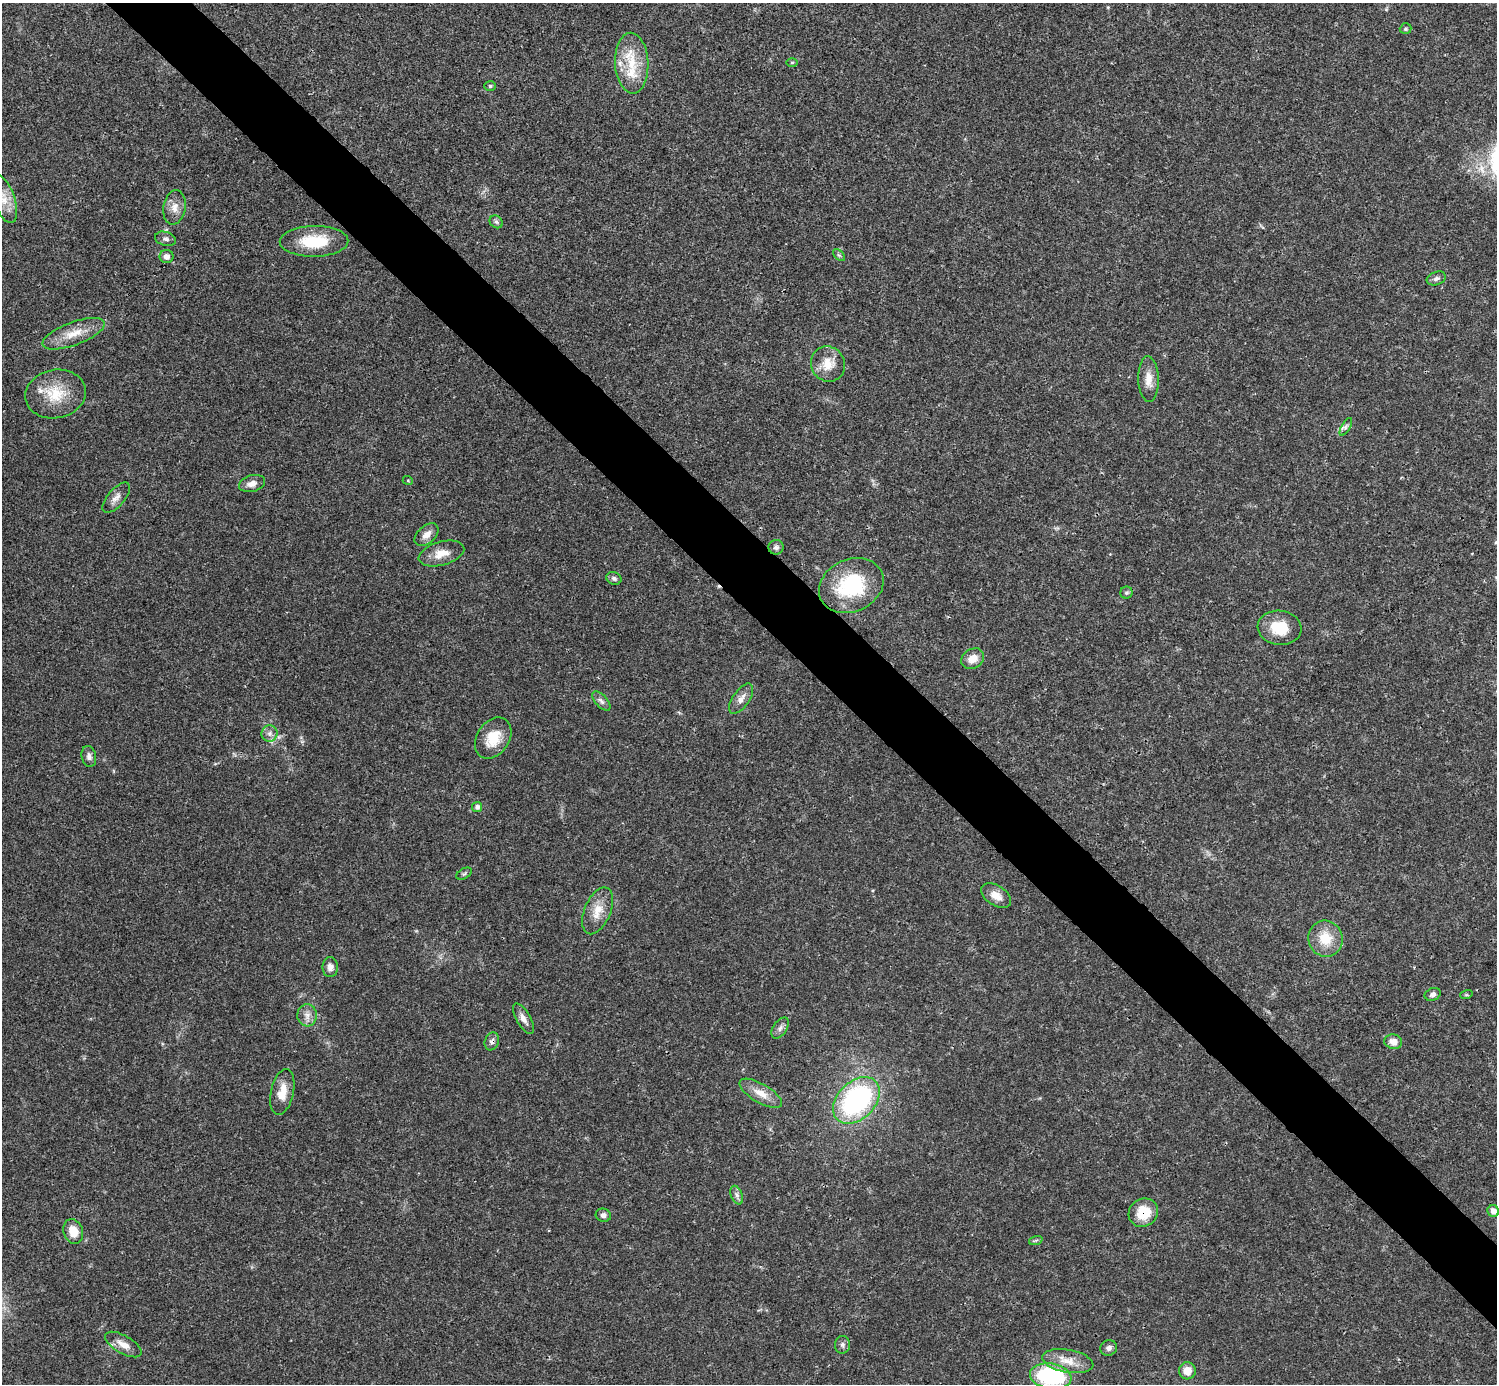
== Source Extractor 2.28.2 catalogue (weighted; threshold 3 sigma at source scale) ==
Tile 6 of 4 x 4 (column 2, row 2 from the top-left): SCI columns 1495-2989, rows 2920-4301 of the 5981 x 5981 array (HDU 1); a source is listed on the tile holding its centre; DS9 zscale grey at full resolution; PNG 1499 x 1386 px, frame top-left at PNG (2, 3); each listed source drawn as its Kron ellipse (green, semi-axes under 4 px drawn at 4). Shown black and unused: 5% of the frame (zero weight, under 3 of 4 exposures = <1% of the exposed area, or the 3 px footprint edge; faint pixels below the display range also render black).
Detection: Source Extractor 2.28.2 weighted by HDU 2 'WHT'; one run over the whole footprint, this tile lists its part. Background 0.0211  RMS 0.0023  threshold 0.0102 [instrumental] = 3 sigma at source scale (4.5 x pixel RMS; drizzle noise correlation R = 1.50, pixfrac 1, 0.05/0.05 arcsec/px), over >= 5 px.
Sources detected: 64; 1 cosmic-ray / hot-pixel residue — neither listed nor drawn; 2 inside a brighter listed object's ellipse — not listed separately; the other 61 listed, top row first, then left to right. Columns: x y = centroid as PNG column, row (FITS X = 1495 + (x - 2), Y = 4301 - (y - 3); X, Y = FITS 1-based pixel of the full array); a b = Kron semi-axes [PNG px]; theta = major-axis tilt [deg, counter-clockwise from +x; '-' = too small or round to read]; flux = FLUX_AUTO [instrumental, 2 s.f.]
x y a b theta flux
1406 29 6 5 - 0.35
632 63 30 16 -88 7.6
792 63 5 3 - 0.24
490 86 6 5 - 0.38
3 198 26 11 -69 3.9
174 207 17 11 81 2.4
496 222 7 6 - 0.6
165 239 11 7 -15 0.77
314 241 34 15 1 9.7
839 255 7 4 -44 0.41
167 257 7 6 - 1.1
1436 278 10 6 20 0.76
74 334 33 11 20 4.7
828 364 18 16 -58 4
1148 379 23 10 -88 2.8
55 394 30 24 10 8.1
1346 427 10 4 61 0.52
408 481 5 3 - 0.19
252 483 13 8 16 1.5
116 498 18 8 49 1.6
426 535 14 8 42 1.8
776 547 7 7 - 0.68
441 553 23 11 15 3.2
614 578 8 6 -24 0.66
851 585 33 26 24 18
1126 593 6 6 - 0.46
1279 628 22 17 -7 6.4
973 659 12 9 31 2.6
741 699 17 8 56 1.7
601 701 12 6 -47 0.88
270 733 8 8 - 0.98
493 738 22 16 56 5.8
89 756 11 7 -79 0.96
477 807 5 5 - 0.84
464 874 8 5 31 0.43
996 895 17 10 -34 2.4
598 911 25 13 67 4
1325 939 18 17 - 5.7
330 967 10 7 89 1.3
1433 994 8 6 23 0.73
1466 995 6 4 17 0.29
307 1015 11 9 87 1.6
523 1019 17 7 -60 1.5
780 1028 12 6 56 0.96
492 1041 9 7 70 0.79
1393 1042 9 7 -12 1.9
282 1092 23 11 78 3.6
761 1093 24 9 -31 3.2
856 1100 27 18 45 39
737 1195 10 6 -69 0.84
1493 1211 6 5 - 1.5
1143 1213 15 13 35 5.4
603 1215 8 6 -16 0.87
73 1231 12 9 -73 3.6
1036 1240 7 4 19 0.41
123 1345 20 9 -30 2.5
842 1345 9 7 86 0.78
1109 1348 8 7 - 0.9
1068 1361 26 11 -10 3.9
1187 1371 8 8 - 2.5
1051 1376 21 12 -9 27
Overlapping masked pixels (flux is a lower limit): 2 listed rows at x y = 492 1041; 1143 1213
Isophote crosses this tile's border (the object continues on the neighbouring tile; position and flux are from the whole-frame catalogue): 2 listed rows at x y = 3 198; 1051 1376